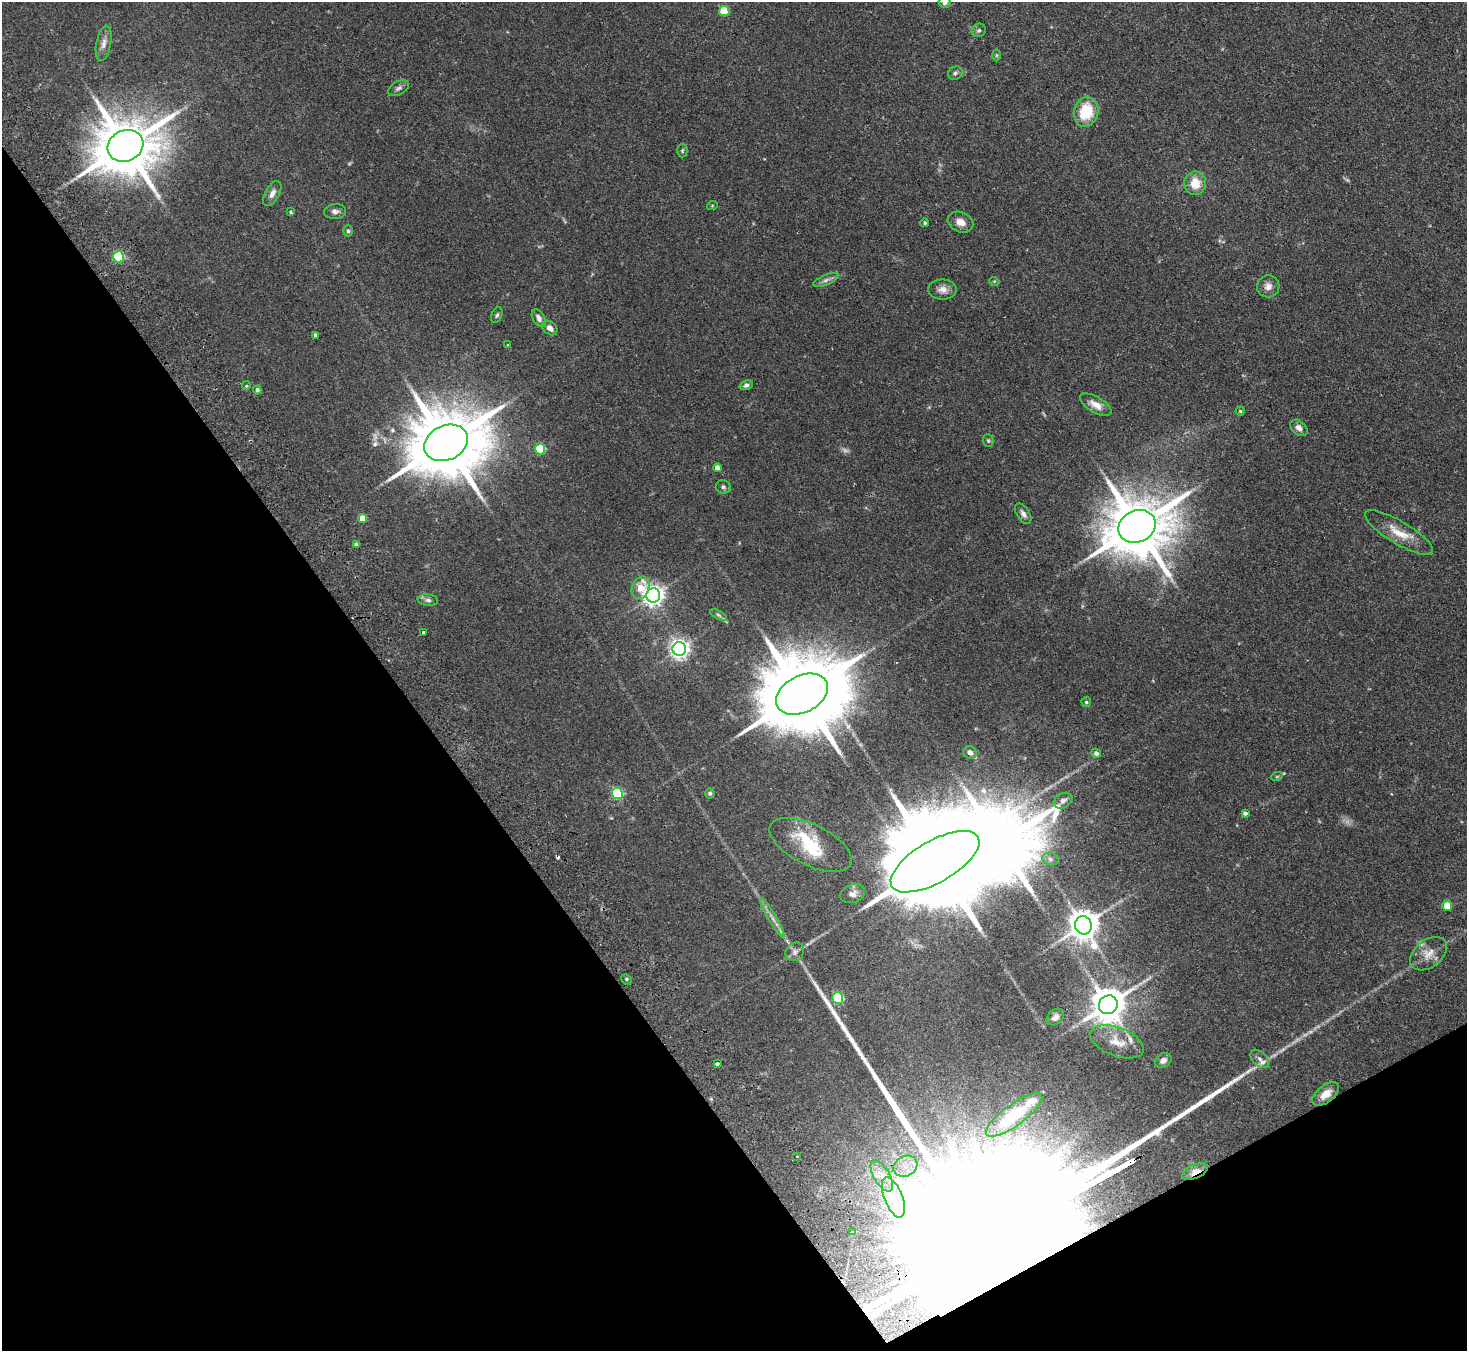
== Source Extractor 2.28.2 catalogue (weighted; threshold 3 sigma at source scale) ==
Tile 14 of 4 x 4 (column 2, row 4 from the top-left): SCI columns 1515-2979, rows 332-1680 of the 5961 x 5922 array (HDU 1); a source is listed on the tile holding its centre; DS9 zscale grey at full resolution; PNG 1469 x 1353 px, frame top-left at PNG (2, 2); each listed source drawn as its Kron ellipse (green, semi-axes under 4 px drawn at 4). Shown black and unused: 32% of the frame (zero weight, under 2 of 3 exposures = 3% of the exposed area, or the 3 px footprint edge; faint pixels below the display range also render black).
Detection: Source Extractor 2.28.2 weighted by HDU 2 'WHT'; one run over the whole footprint, this tile lists its part. Background 0.0752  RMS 0.0056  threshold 0.0251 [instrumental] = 3 sigma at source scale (4.5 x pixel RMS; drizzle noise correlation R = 1.50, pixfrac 1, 0.05/0.05 arcsec/px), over >= 5 px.
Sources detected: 95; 3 too faint to see at this stretch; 2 inside a brighter object's white glare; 1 cosmic-ray / hot-pixel residue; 1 long thin detection or spike segment (spike, bleed or trail) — neither listed nor drawn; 4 inside a brighter listed object's ellipse — not listed separately; the other 84 listed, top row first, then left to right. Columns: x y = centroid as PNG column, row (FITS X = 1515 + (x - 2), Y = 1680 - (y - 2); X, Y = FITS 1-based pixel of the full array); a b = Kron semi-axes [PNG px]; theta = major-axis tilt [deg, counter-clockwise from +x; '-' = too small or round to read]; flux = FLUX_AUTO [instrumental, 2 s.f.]
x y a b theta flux
945 3 6 5 - 1.3
724 11 5 5 - 20
979 30 7 6 - 1.2
104 43 18 7 80 3.5
997 55 6 4 -89 0.66
955 73 7 6 - 1.3
398 88 11 6 29 1.9
1086 112 15 12 75 18
125 146 18 15 23 3800
682 151 7 5 -90 0.78
1195 183 12 11 - 9.3
272 193 14 7 61 3
712 206 5 3 - 0.48
335 211 11 7 6 2.2
290 212 3 3 - 0.98
960 222 13 9 -24 4.6
925 223 4 4 - 0.84
348 231 5 4 - 0.97
119 257 5 5 - 46
826 280 14 5 21 2.1
994 281 5 3 - 0.46
1268 286 11 11 - 3.4
942 289 14 10 0 3.9
497 315 8 5 66 1.1
539 318 9 6 -60 2.7
550 328 8 6 -41 2.7
315 335 3 3 - 0.89
508 345 3 3 - 0.74
246 385 4 4 - 0.81
746 385 7 4 22 1.4
257 390 4 4 - 1.6
1096 405 18 8 -30 5.2
1240 411 4 4 - 0.61
1299 428 10 6 -41 2.8
988 441 6 5 - 0.98
446 443 22 17 24 5900
540 449 5 5 - 29
717 468 4 4 - 3.1
723 487 7 6 - 1.3
1023 514 11 6 -58 2.2
363 518 5 4 - 8.6
1137 526 19 16 25 4300
1399 533 39 11 -31 11
356 544 4 3 - 1.2
640 588 11 8 70 10
653 595 7 7 - 330
428 600 10 5 -6 1.5
718 615 9 4 -28 1.1
423 632 3 3 - 2.1
679 649 7 7 - 270
802 694 28 18 27 9200
1086 702 5 4 - 0.72
970 752 7 6 - 2.3
1096 753 5 4 - 1.9
1277 776 6 3 19 0.55
617 793 6 5 - 53
710 793 5 5 - 0.96
1063 801 10 7 31 2.3
1245 813 4 4 - 1.4
811 845 45 20 -26 22
1050 859 8 6 -17 1.7
935 862 50 21 30 21000
852 894 12 9 17 2.9
1447 906 5 4 - 9.9
772 918 23 4 -59 3.4
1083 925 9 8 - 900
795 952 10 8 49 2.5
1428 954 21 13 39 7.2
626 979 5 5 - 0.99
838 998 5 5 - 47
1108 1005 10 9 - 1300
1055 1017 10 7 41 2.4
1117 1042 28 14 -20 8.9
1260 1059 11 7 -44 2.5
1163 1060 8 6 35 2.8
717 1064 3 3 - 1.6
1326 1094 15 8 38 6.7
1014 1115 34 10 36 36
797 1156 2 2 - 0.54
905 1166 12 10 28 6.6
1195 1172 13 6 25 5.9
882 1176 17 8 -59 6.1
893 1197 21 9 -68 9.4
852 1232 3 2 - 1.1
Overlapping masked pixels (flux is a lower limit): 3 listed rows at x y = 125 146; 1326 1094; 1195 1172
Isophote crosses this tile's border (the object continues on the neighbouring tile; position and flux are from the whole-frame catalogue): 1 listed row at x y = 945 3